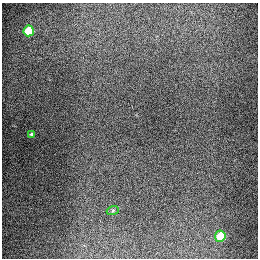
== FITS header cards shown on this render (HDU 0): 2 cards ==
NAXIS1  =                  256
NAXIS2  =                  256

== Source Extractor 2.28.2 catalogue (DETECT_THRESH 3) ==
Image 256 x 256 px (HDU 0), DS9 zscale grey, 1 PNG px = 1 image px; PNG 260 x 260 px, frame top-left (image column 1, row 256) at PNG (2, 3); each listed source drawn as its Kron ellipse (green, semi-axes under 4 px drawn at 4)
Background 1320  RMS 27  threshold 81.3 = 3 sigma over >= 5 px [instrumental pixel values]
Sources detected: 4; all 4 listed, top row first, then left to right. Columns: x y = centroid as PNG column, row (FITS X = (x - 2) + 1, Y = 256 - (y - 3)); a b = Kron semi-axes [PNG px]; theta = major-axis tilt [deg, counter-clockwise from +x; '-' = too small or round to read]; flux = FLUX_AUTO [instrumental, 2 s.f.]
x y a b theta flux
29 31 5 5 - 91000
31 134 4 4 - 2700
113 210 6 4 20 2300
220 236 5 5 - 67000